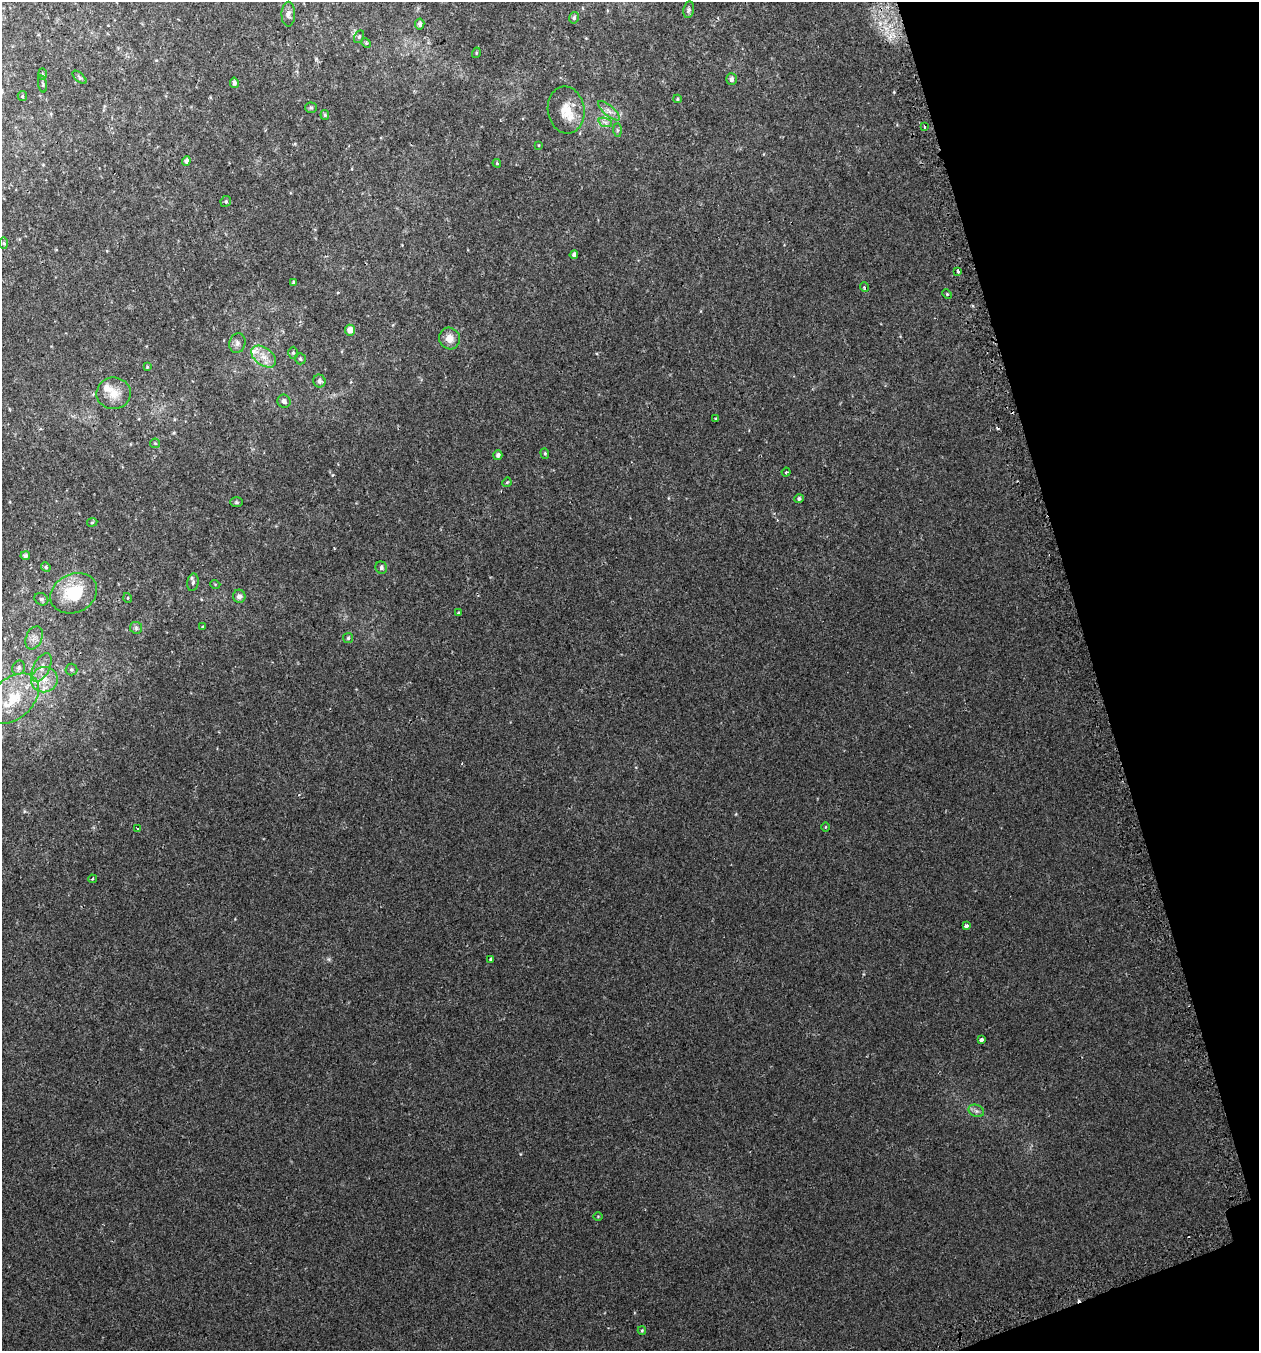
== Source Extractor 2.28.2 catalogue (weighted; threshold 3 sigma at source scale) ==
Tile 12 of 4 x 4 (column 4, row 3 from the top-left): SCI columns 3884-5140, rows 1396-2744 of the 5304 x 5490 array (HDU 1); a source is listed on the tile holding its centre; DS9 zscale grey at full resolution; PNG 1261 x 1353 px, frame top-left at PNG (2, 2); each listed source drawn as its Kron ellipse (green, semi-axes under 4 px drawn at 4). Shown black and unused: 14% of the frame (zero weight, under 2 of 3 exposures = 3% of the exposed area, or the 3 px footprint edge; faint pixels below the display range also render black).
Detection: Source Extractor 2.28.2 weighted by HDU 2 'WHT'; one run over the whole footprint, this tile lists its part. Background 0.00786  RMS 0.0046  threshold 0.0207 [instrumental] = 3 sigma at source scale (4.5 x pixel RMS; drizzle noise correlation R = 1.50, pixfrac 1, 0.0396/0.0396 arcsec/px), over >= 5 px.
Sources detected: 85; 4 cosmic-ray / hot-pixel residue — neither listed nor drawn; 3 inside a brighter listed object's ellipse — not listed separately; the other 78 listed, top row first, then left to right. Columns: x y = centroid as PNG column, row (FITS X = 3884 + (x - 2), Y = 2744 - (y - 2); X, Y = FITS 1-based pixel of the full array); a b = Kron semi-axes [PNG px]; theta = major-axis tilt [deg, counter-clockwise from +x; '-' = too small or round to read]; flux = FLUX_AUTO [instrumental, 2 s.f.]
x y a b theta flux
689 10 8 5 80 0.95
288 14 12 7 89 1.7
574 18 6 4 76 0.82
420 24 5 4 - 1.2
359 37 7 4 63 0.69
366 43 5 4 - 0.51
476 53 5 3 - 0.4
42 74 6 4 -88 0.5
79 77 8 4 -42 0.67
731 79 5 5 - 1.5
234 83 5 4 - 1.1
43 84 8 3 -79 0.47
22 96 5 4 - 0.52
677 99 4 4 - 0.5
311 108 6 5 - 0.66
566 110 23 18 -82 8.8
609 111 13 5 -41 2.1
325 115 5 4 - 0.62
605 122 7 4 -19 1.1
924 126 3 3 - 1.4
617 130 7 4 -90 0.69
539 145 4 2 - 0.28
186 161 5 4 - 1.5
497 163 4 4 - 0.49
226 201 5 5 - 0.69
4 243 6 4 -89 0.69
574 255 4 4 - 1.2
958 271 3 3 - 13
293 283 4 3 - 0.76
864 287 5 3 - 0.46
947 294 5 4 - 0.45
350 330 5 5 - 3.3
449 338 11 10 - 3.5
237 343 10 8 76 1.7
293 353 6 5 - 0.76
264 357 14 8 -37 4.2
300 359 5 5 - 0.71
147 367 4 4 - 0.4
319 381 6 6 - 1.3
114 393 17 16 - 6.1
284 401 7 6 - 1.5
715 418 4 2 - 0.42
155 443 5 4 - 0.52
545 453 5 4 - 0.62
498 455 5 4 - 1.1
786 472 4 3 - 0.46
507 482 5 3 - 0.4
799 499 5 4 - 0.92
236 502 6 5 - 0.61
92 522 5 4 - 0.5
25 556 5 4 - 1.1
46 567 5 4 - 0.56
381 568 6 5 - 0.97
193 582 9 5 79 1.1
215 584 5 3 - 0.34
74 593 24 19 25 19
239 596 7 6 - 1.5
128 598 5 3 - 0.33
41 599 7 5 -30 1
459 613 3 3 - 2
202 627 4 3 - 0.35
136 628 6 6 - 0.86
34 638 12 8 67 2.4
348 638 5 5 - 0.62
41 667 15 8 63 3.7
19 668 7 6 - 1.3
71 670 6 6 - 0.74
44 680 13 12 - 5.8
12 699 30 20 42 18
825 827 5 3 - 0.33
137 828 3 3 - 0.65
92 879 4 3 - 0.59
966 926 3 3 - 4.1
490 959 3 3 - 0.91
981 1039 3 3 - 2.2
976 1111 8 6 -20 1.3
598 1216 5 3 - 0.34
642 1330 4 4 - 0.47
Unlisted compact peaks at least as high as the median listed source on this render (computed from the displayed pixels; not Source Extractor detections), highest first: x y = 894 92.